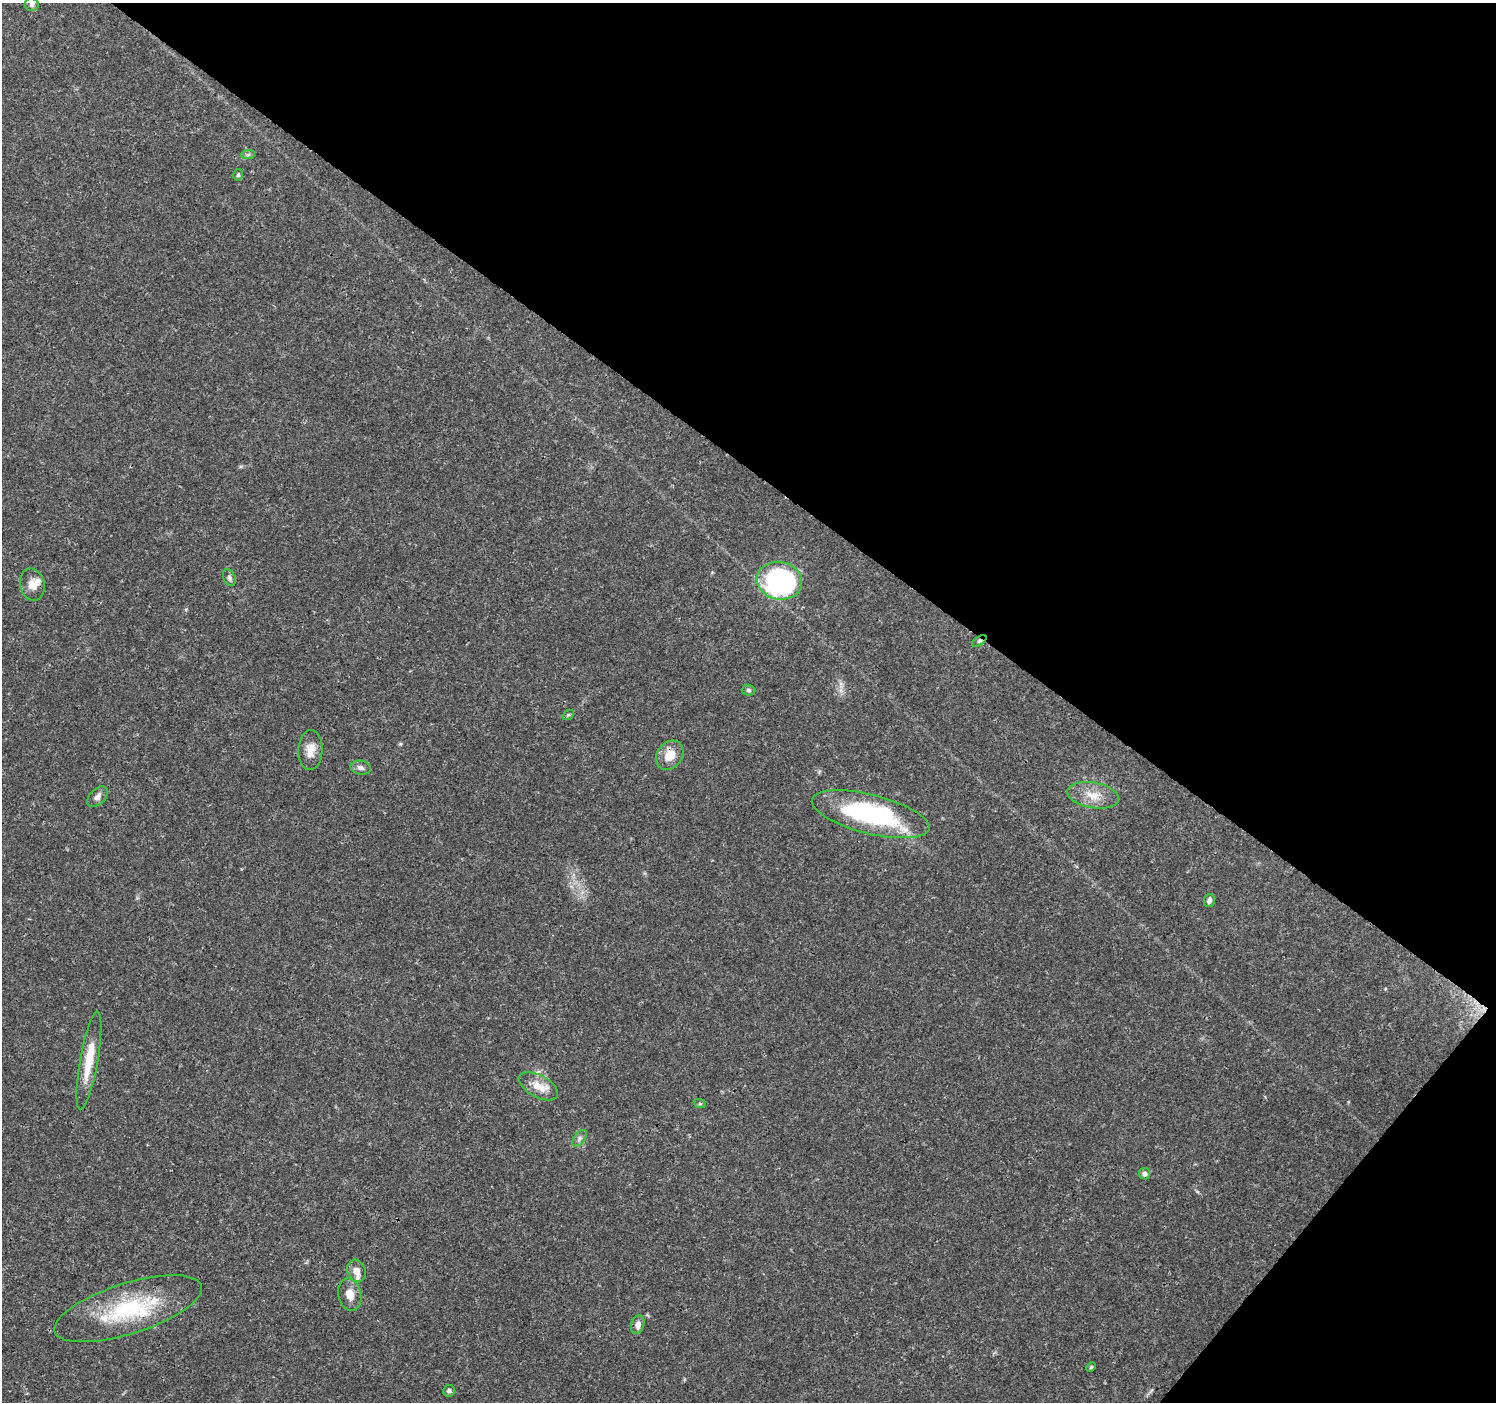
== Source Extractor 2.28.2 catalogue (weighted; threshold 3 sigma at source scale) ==
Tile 8 of 4 x 4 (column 4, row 2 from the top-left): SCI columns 4486-5979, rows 2976-4375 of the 5988 x 6020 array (HDU 1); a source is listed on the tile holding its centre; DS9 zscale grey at full resolution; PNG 1498 x 1404 px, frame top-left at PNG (2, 3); each listed source drawn as its Kron ellipse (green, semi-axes under 4 px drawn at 4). Shown black and unused: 37% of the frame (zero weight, under 3 of 4 exposures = <1% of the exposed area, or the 3 px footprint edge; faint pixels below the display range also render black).
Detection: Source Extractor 2.28.2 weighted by HDU 2 'WHT'; one run over the whole footprint, this tile lists its part. Background 0.0621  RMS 0.0028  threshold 0.0124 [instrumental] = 3 sigma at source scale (4.5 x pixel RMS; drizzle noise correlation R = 1.50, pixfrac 1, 0.0396/0.0396 arcsec/px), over >= 5 px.
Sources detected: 32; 1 cosmic-ray / hot-pixel residue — neither listed nor drawn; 4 inside a brighter listed object's ellipse — not listed separately; the other 27 listed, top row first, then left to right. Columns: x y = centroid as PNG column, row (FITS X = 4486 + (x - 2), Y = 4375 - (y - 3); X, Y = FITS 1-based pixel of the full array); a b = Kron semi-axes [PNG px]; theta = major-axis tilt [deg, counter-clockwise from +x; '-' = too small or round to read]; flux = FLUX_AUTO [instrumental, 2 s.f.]
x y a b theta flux
32 5 7 6 - 0.79
248 155 7 4 2 0.6
238 175 6 4 75 0.46
229 578 9 6 -67 0.79
780 581 23 18 -12 57
32 585 16 12 -77 2.9
979 641 8 4 35 0.49
748 690 7 5 -2 0.61
568 715 6 4 43 0.42
310 750 20 12 88 3.4
670 755 15 12 52 4.7
361 768 10 7 -10 1.1
1093 795 26 12 -10 5
98 797 12 7 47 1.4
871 814 60 19 -14 41
1209 900 7 5 76 0.98
89 1060 50 9 80 8
538 1086 22 11 -28 4.6
700 1104 6 4 -19 0.37
579 1138 10 5 51 0.89
1145 1174 5 5 - 0.98
357 1271 11 9 -69 2.2
350 1294 16 11 -77 3.2
128 1309 77 25 17 27
638 1325 9 6 72 1.6
1091 1367 5 3 - 0.35
449 1391 6 5 - 0.71
Overlapping masked pixels (flux is a lower limit): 2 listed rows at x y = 979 641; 871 814